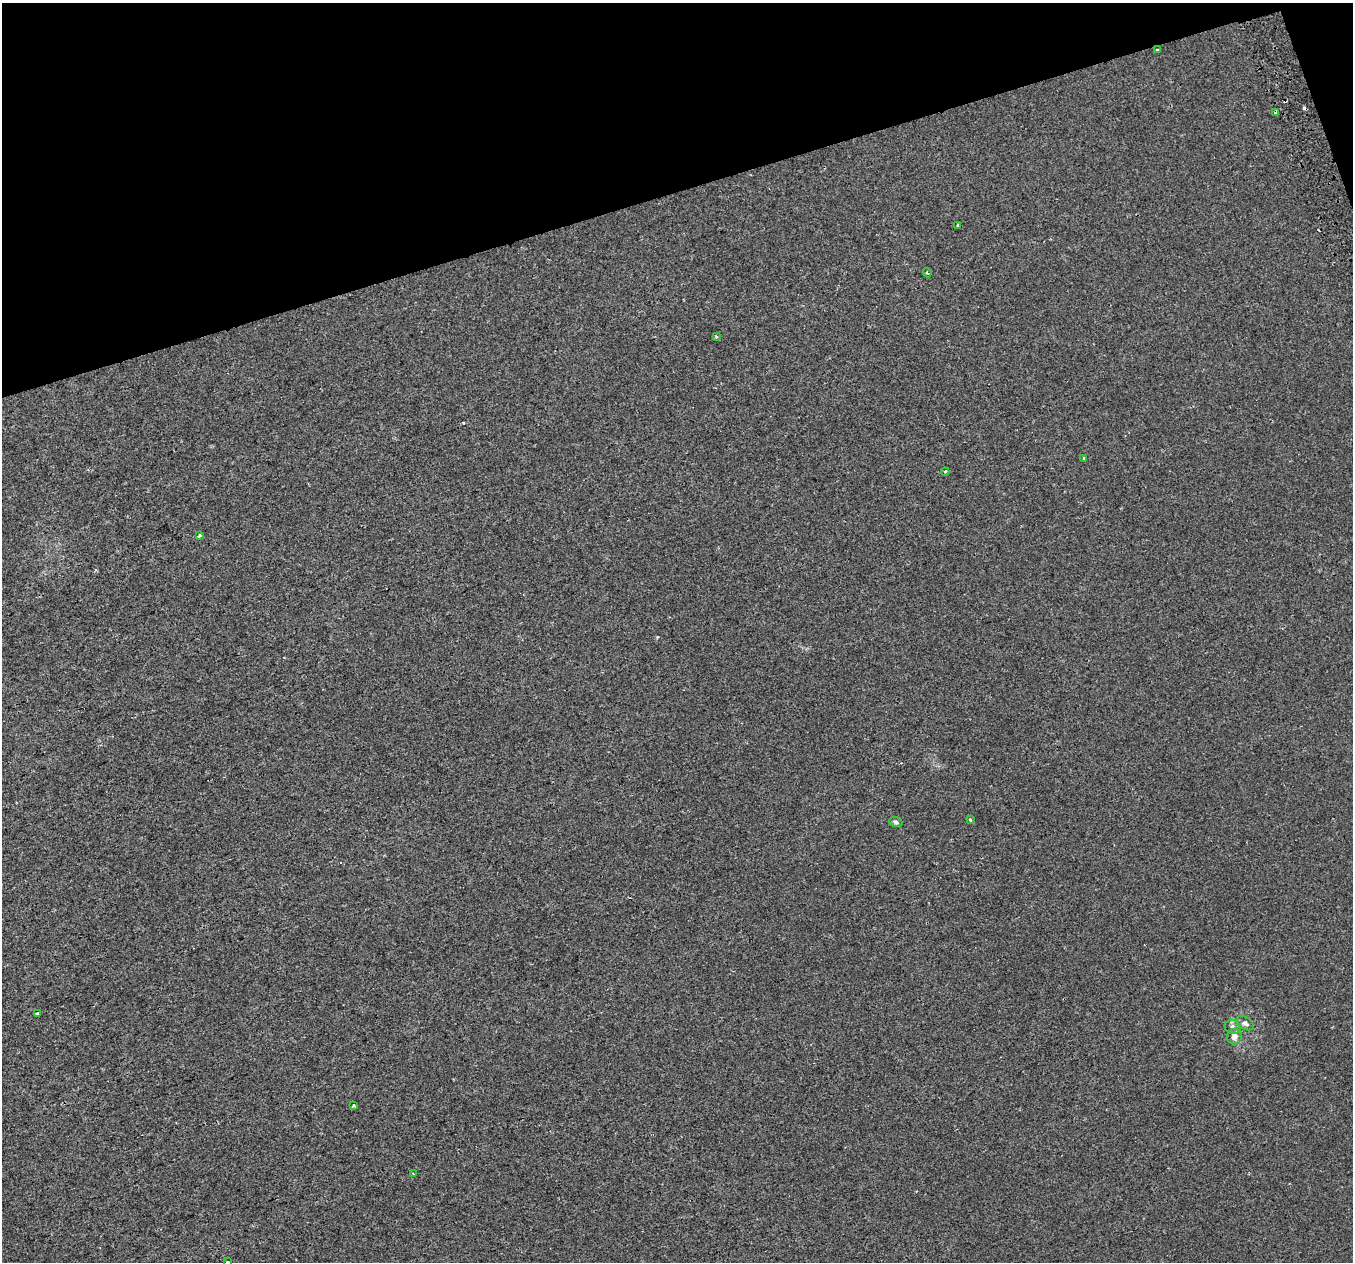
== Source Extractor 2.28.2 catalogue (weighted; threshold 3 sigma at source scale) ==
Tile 3 of 4 x 4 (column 3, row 1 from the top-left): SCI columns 2743-4093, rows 3914-5173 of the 5483 x 5253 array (HDU 1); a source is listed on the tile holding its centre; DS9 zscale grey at full resolution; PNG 1355 x 1264 px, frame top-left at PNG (2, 3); each listed source drawn as its Kron ellipse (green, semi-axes under 4 px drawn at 4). Shown black and unused: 16% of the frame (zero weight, under 2 of 3 exposures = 2% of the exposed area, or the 3 px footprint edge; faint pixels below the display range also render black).
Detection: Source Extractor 2.28.2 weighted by HDU 2 'WHT'; one run over the whole footprint, this tile lists its part. Background -2.75e-04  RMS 0.0028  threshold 0.0127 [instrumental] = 3 sigma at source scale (4.5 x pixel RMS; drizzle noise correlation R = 1.50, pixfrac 1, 0.0396/0.0396 arcsec/px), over >= 5 px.
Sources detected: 19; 2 cosmic-ray / hot-pixel residue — neither listed nor drawn; the other 17 listed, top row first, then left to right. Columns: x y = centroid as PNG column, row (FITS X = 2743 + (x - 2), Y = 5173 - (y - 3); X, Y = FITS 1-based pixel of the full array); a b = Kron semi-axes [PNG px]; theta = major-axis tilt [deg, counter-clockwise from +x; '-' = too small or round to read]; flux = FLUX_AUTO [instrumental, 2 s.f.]
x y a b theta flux
1158 50 4 3 - 0.32
1275 113 4 3 - 1.3
958 225 3 3 - 0.35
927 273 4 3 - 0.37
716 337 3 2 - 0.36
1084 458 3 3 - 0.35
945 472 4 3 - 0.24
199 535 3 3 - 0.96
970 820 3 3 - 1.1
896 822 7 5 -20 0.49
37 1014 3 3 - 1.4
1245 1023 9 6 -32 0.89
1233 1027 8 7 - 0.86
1234 1037 8 7 - 1.6
353 1105 3 3 - 1.1
413 1174 3 3 - 0.27
227 1262 3 2 - 0.25
Overlapping masked pixels (flux is a lower limit): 1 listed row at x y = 1275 113